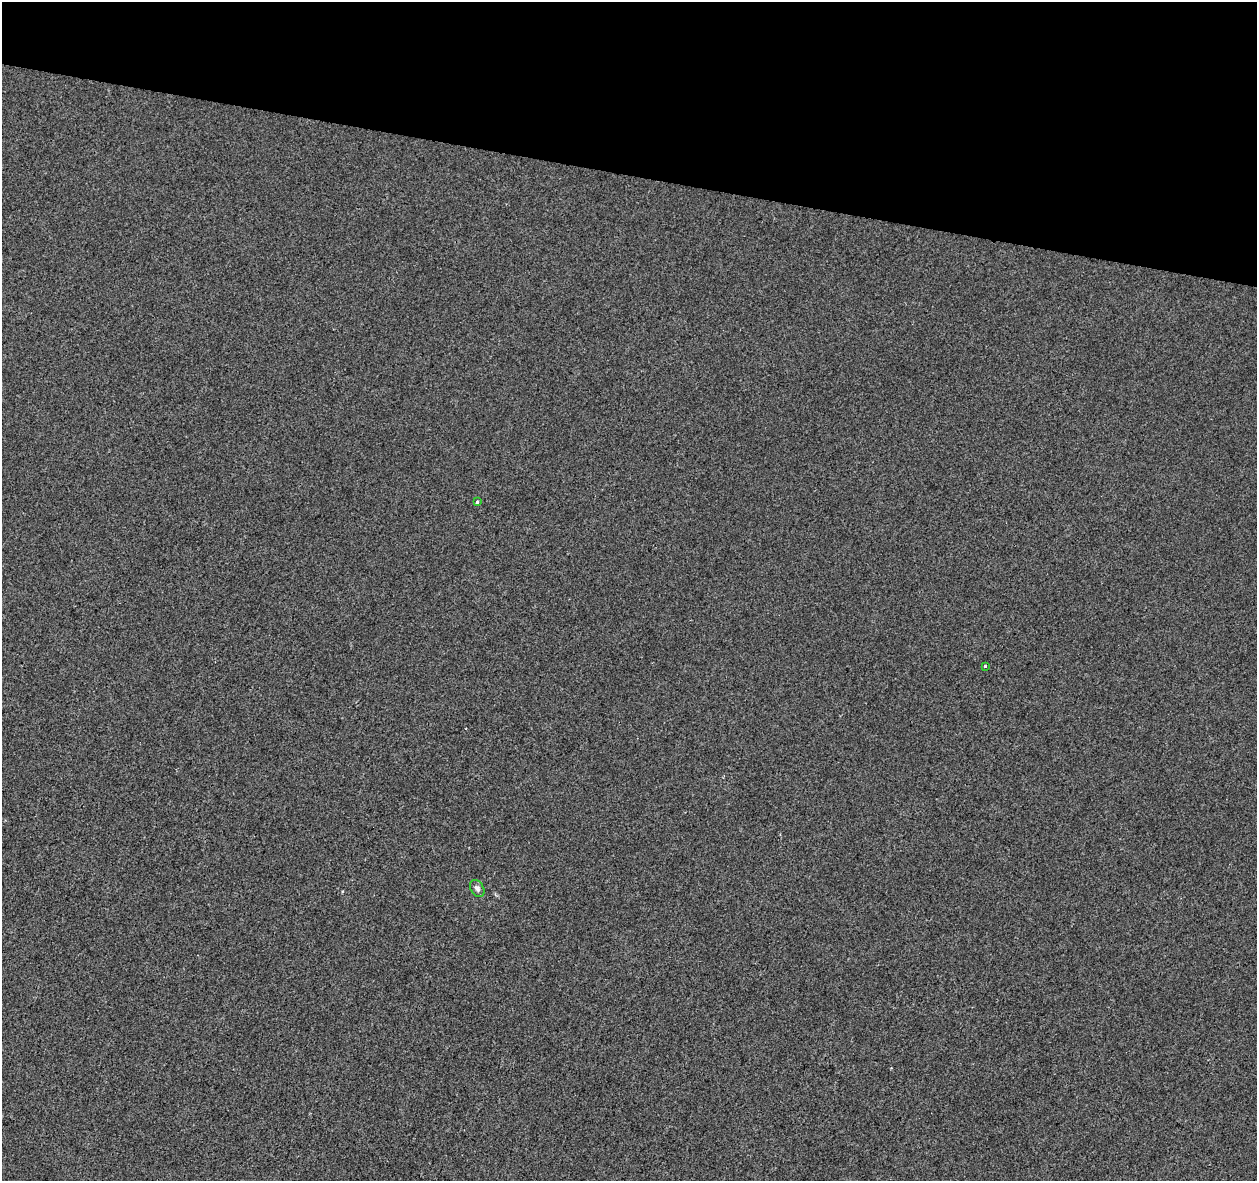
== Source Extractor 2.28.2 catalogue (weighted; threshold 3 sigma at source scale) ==
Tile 2 of 4 x 4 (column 2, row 1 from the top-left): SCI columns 1263-2517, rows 3821-4999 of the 5028 x 5221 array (HDU 1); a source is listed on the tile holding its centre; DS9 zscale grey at full resolution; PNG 1259 x 1183 px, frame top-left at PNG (2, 2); each listed source drawn as its Kron ellipse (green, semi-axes under 4 px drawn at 4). Shown black and unused: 15% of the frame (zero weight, under 2 of 3 exposures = <1% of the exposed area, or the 3 px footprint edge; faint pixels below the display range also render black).
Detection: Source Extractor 2.28.2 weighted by HDU 2 'WHT'; one run over the whole footprint, this tile lists its part. Background -0.00104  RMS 0.0042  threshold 0.0188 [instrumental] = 3 sigma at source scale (4.5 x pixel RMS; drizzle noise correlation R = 1.50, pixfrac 1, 0.0396/0.0396 arcsec/px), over >= 5 px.
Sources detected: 3; all 3 listed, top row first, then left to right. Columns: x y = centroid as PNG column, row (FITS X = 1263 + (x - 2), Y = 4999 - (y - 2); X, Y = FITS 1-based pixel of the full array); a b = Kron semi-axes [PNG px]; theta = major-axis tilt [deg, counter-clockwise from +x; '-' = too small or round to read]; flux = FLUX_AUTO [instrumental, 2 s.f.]
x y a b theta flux
477 502 4 3 - 1.2
985 666 3 3 - 2.7
477 888 9 6 -57 1.3